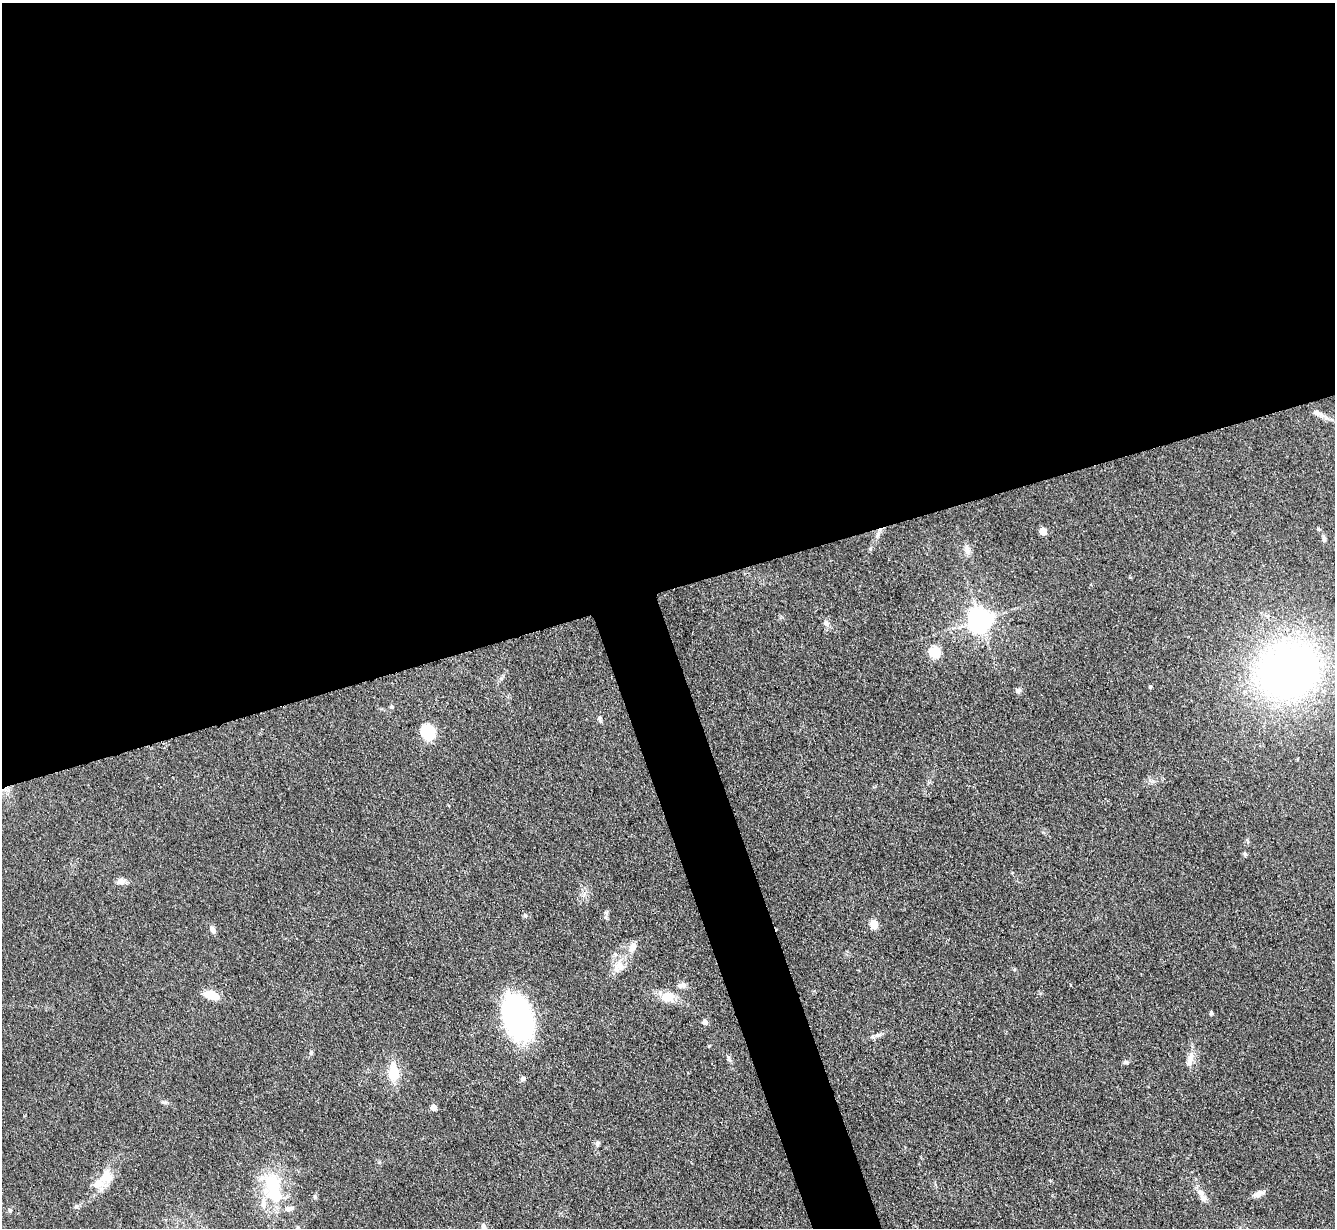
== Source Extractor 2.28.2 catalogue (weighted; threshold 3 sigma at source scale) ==
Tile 2 of 4 x 4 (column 2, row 1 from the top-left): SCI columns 1342-2674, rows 3957-5182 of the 5350 x 5332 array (HDU 1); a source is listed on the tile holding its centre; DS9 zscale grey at full resolution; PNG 1337 x 1230 px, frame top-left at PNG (2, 3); no overlay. Shown black and unused: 51% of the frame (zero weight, under 3 of 4 exposures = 1% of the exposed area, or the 3 px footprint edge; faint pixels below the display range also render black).
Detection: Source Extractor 2.28.2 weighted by HDU 2 'WHT'; one run over the whole footprint, this tile lists its part. Background 0.116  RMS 0.0069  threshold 0.031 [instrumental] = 3 sigma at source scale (4.5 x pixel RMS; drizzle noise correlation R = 1.50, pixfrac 1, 0.05/0.05 arcsec/px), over >= 5 px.
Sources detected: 50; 1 inside a brighter object's white glare — not listed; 3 inside a brighter listed object's ellipse — not listed separately; the other 46 listed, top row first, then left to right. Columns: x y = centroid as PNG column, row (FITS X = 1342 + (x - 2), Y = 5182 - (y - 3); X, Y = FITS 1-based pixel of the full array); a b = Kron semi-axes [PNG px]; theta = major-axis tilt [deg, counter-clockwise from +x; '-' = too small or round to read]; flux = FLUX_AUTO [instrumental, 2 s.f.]
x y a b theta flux
1318 413 17 6 -28 4.2
1318 529 6 3 -70 0.82
1043 531 5 5 - 15
878 534 13 5 70 3
1324 538 8 5 -82 1.8
967 550 14 7 -76 3.8
980 620 8 7 - 660
826 623 10 7 -53 3
935 652 11 10 - 15
1288 670 49 43 19 440
1150 687 4 3 - 0.99
1018 691 7 6 - 1.9
392 707 6 4 20 1.1
599 719 8 4 -62 1.6
428 732 10 8 -57 41
1245 854 6 5 - 1.1
120 881 10 8 -3 3.7
606 913 6 4 -1 1
525 916 6 5 - 1.3
874 924 9 7 -71 7.7
213 930 9 6 -74 2.6
633 947 13 8 69 5.8
621 967 22 9 -56 6.9
682 985 12 7 3 3.2
211 995 15 8 -19 13
668 997 18 13 2 11
1211 1013 5 4 - 1.2
517 1017 36 23 -72 170
705 1022 6 5 - 3
878 1035 9 3 5 1.9
311 1053 6 5 - 1.2
729 1059 9 4 -64 1.6
1190 1060 23 7 76 6.3
1125 1062 7 5 1 1.5
393 1073 18 13 -88 16
523 1079 8 5 45 1.6
165 1102 8 5 4 1.4
433 1108 5 4 - 9.7
597 1144 8 6 80 1.8
106 1176 19 16 39 12
272 1185 35 24 -85 39
1201 1193 14 7 -63 4.9
1258 1194 14 7 34 3.8
315 1197 6 4 -72 0.87
10 1210 6 4 -70 0.9
484 1227 10 6 -68 2.8
Isophote crosses this tile's border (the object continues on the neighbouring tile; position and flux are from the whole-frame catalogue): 2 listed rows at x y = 272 1185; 484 1227